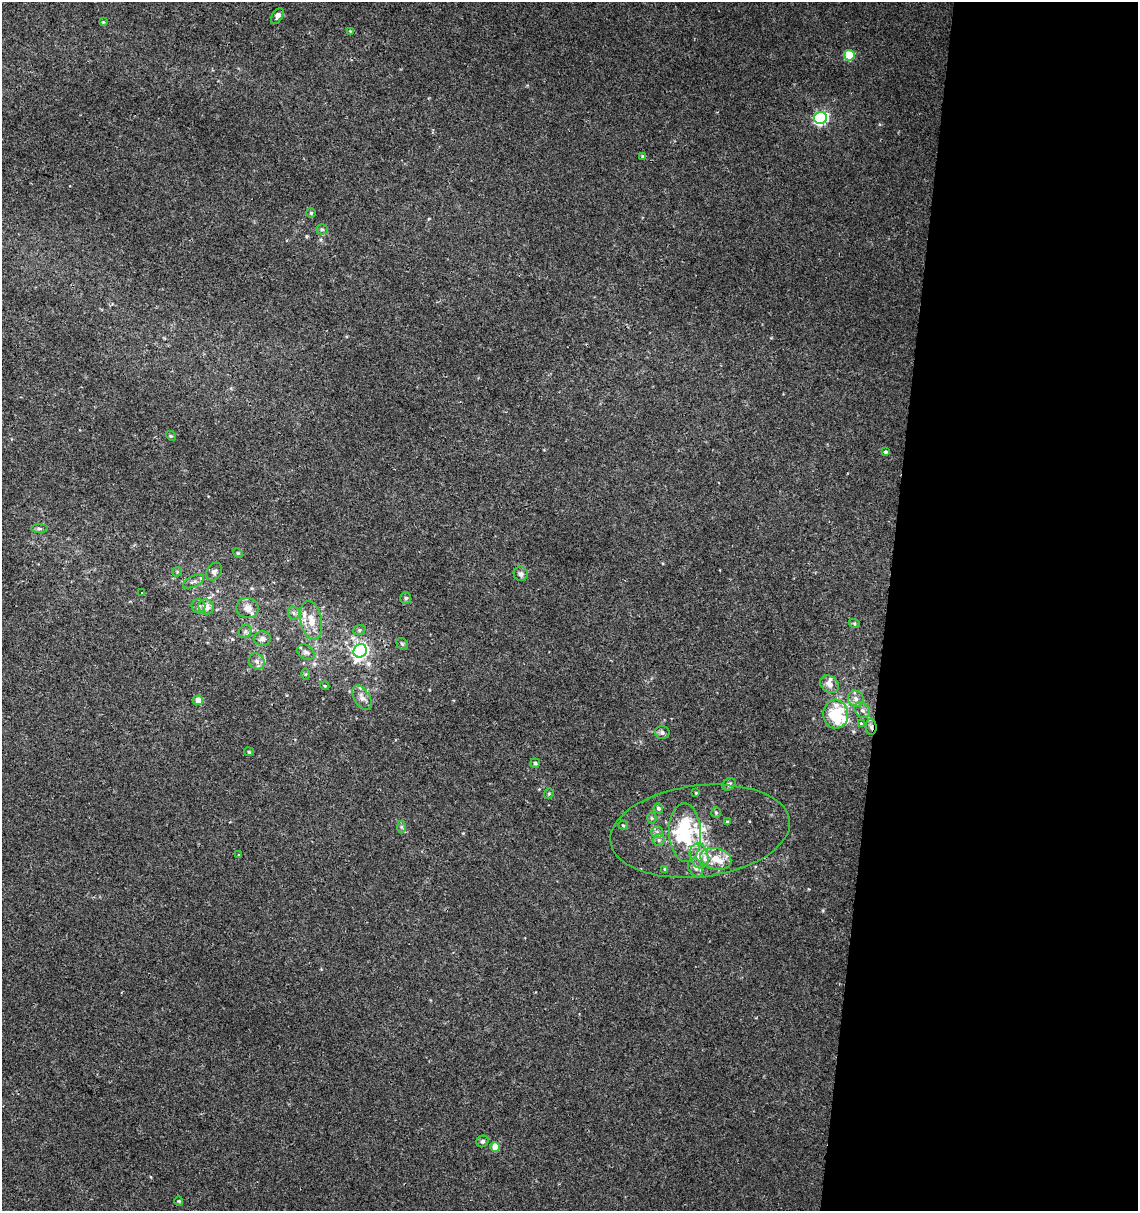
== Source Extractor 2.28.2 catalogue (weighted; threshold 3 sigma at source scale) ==
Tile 12 of 4 x 4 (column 4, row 3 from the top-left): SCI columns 3636-4771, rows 1219-2427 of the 5057 x 4845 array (HDU 1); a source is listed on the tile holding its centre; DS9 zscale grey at full resolution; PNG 1140 x 1213 px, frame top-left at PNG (2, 2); each listed source drawn as its Kron ellipse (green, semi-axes under 4 px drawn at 4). Shown black and unused: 22% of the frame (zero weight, under 2 of 3 exposures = <1% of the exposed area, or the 3 px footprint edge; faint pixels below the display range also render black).
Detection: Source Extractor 2.28.2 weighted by HDU 2 'WHT'; one run over the whole footprint, this tile lists its part. Background 0.0117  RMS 0.0051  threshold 0.0231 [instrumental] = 3 sigma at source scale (4.5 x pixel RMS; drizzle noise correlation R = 1.50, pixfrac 1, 0.0396/0.0396 arcsec/px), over >= 5 px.
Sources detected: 71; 6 inside a brighter listed object's ellipse — not listed separately; the other 65 listed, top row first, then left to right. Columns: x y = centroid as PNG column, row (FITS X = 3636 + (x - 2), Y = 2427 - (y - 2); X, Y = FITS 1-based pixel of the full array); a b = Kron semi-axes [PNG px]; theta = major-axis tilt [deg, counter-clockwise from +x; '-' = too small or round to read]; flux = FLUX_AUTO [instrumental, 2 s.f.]
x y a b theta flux
277 16 9 5 60 2.7
103 22 4 4 - 0.43
350 31 4 4 - 0.4
849 55 5 5 - 18
821 118 6 6 - 96
643 157 4 4 - 0.95
311 213 5 5 - 0.7
322 229 5 5 - 0.82
171 436 5 4 - 0.58
885 452 4 4 - 0.88
39 529 8 4 -1 1
238 553 5 4 - 0.61
177 572 5 4 - 0.64
214 572 9 7 55 2
521 574 7 7 - 1.7
194 581 11 5 26 1.7
142 592 3 2 - 0.59
406 598 6 5 - 0.86
198 606 7 7 - 1.9
206 607 8 7 - 5
247 608 11 10 - 5.1
294 613 6 6 - 1.3
311 620 20 10 -79 8.4
854 623 6 3 -19 0.68
359 630 6 5 - 0.88
245 631 7 6 - 1.4
262 639 8 7 - 2.8
402 644 6 5 - 0.92
360 651 7 6 - 140
306 652 9 7 -34 1.9
257 661 8 7 - 2.4
306 674 6 4 89 0.61
829 684 10 8 -37 3.8
325 686 4 3 - 0.48
362 698 14 7 -58 3.2
856 699 8 7 - 2.7
198 700 5 5 - 4.9
862 710 9 6 -44 2
836 714 14 12 -86 23
861 724 4 3 - 1.1
871 727 8 5 -87 1.7
662 732 7 6 - 1.8
249 752 5 4 - 0.64
535 763 4 4 - 0.71
729 784 7 5 40 1.3
696 793 4 3 - 0.53
549 794 6 4 68 0.66
658 808 5 4 - 0.93
716 813 5 4 - 0.72
652 818 5 5 - 0.68
727 822 3 3 - 0.63
623 825 5 4 - 0.63
401 827 6 4 -88 0.78
700 831 90 45 7 45
657 832 6 6 - 1.3
685 832 29 16 -87 34
659 840 6 5 - 1.2
239 855 3 3 - 1.7
699 856 12 9 -74 5.3
716 859 16 10 -14 8.8
695 868 10 7 -62 2.3
665 869 4 4 - 0.64
482 1141 6 5 - 1.1
495 1147 5 4 - 9.7
179 1201 4 4 - 0.56
Overlapping masked pixels (flux is a lower limit): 1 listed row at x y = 871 727